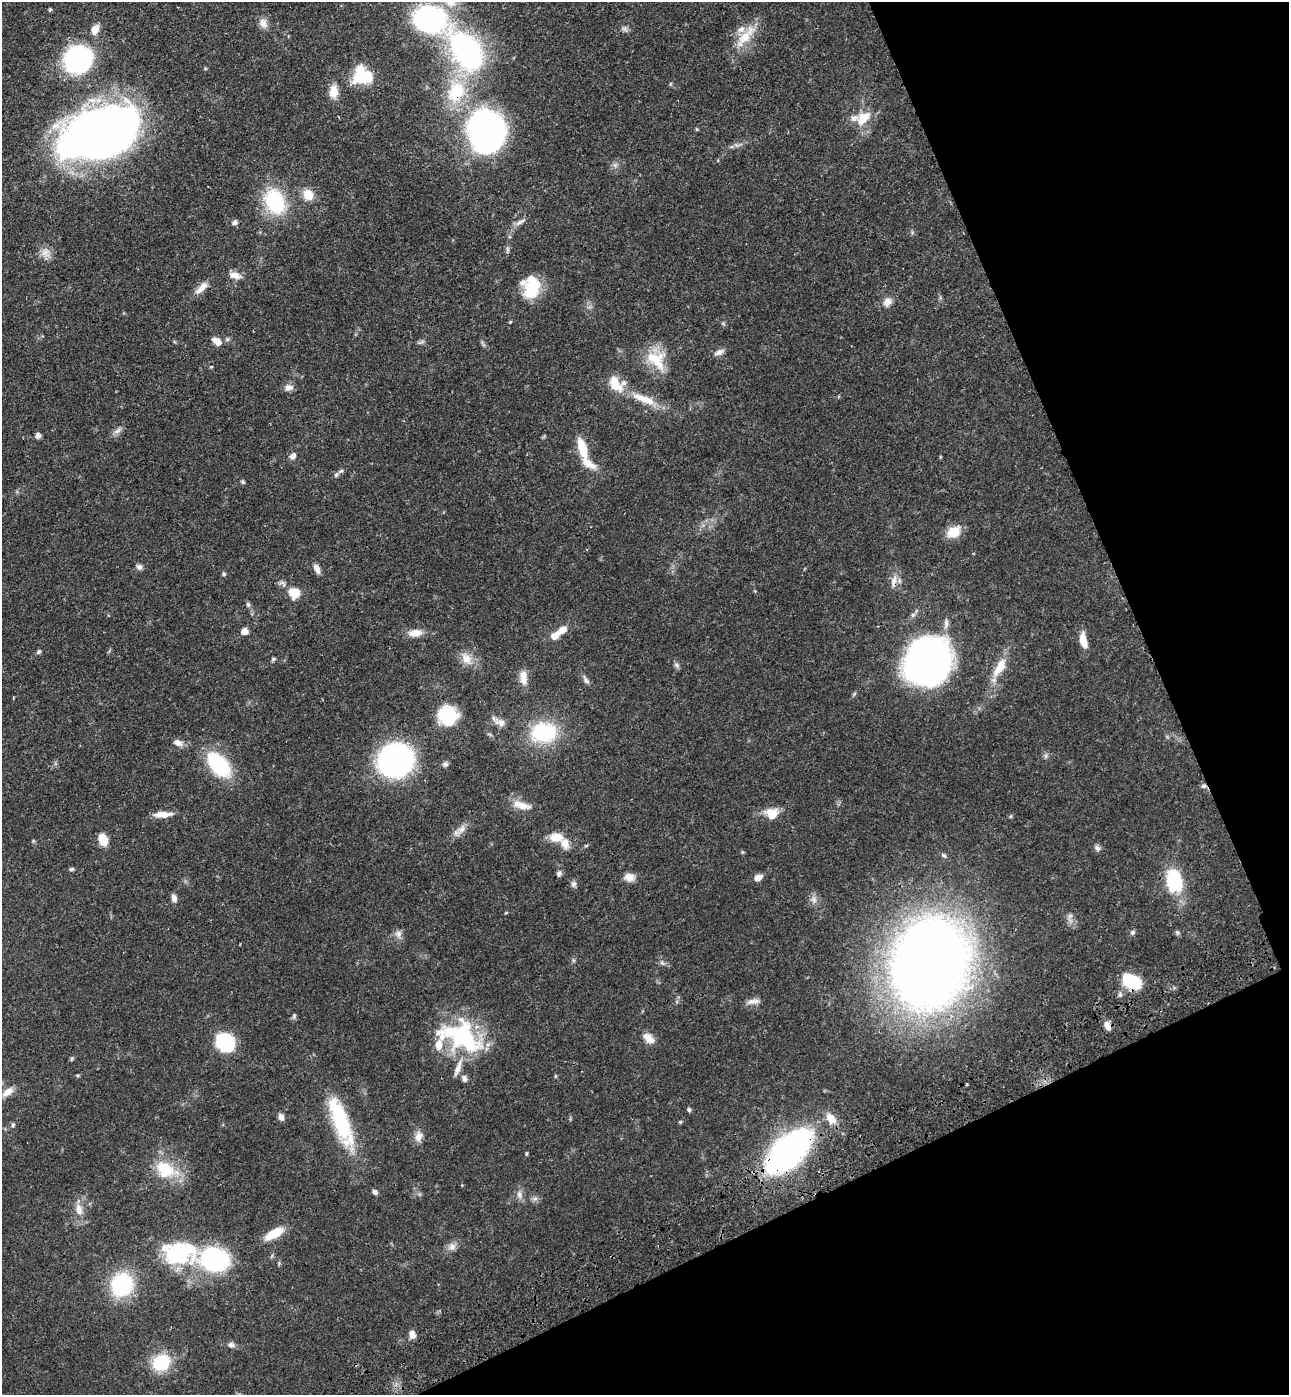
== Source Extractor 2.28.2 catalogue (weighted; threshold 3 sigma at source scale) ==
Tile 12 of 4 x 4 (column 4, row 3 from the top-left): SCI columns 4204-5490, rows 1505-2897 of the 5705 x 5793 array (HDU 1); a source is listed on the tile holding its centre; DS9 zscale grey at full resolution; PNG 1291 x 1397 px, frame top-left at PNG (2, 2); no overlay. Shown black and unused: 22% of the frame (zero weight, under 3 of 4 exposures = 6% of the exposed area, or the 3 px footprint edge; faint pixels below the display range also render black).
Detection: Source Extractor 2.28.2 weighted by HDU 2 'WHT'; one run over the whole footprint, this tile lists its part. Background 0.067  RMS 0.0035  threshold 0.0156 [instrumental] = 3 sigma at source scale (4.5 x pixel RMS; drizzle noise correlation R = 1.50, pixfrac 1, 0.05/0.05 arcsec/px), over >= 5 px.
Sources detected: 142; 6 inside a brighter object's white glare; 1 cosmic-ray / hot-pixel residue — not listed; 13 inside a brighter listed object's ellipse — not listed separately; the other 122 listed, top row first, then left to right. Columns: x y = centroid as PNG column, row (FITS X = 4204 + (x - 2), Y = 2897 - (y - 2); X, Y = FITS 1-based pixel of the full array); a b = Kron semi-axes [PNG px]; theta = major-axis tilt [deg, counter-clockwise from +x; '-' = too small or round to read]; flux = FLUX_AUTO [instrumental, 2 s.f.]
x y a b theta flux
50 10 5 4 - 0.44
430 19 26 20 -14 73
263 23 13 10 -81 2.3
625 29 9 4 -42 0.89
95 30 11 8 67 3.2
744 38 23 13 45 7.7
467 51 37 21 -56 84
78 59 21 19 39 63
364 77 24 15 9 12
334 91 13 9 84 4.7
456 92 31 23 68 19
863 118 21 13 48 6.8
696 129 5 3 - 0.34
482 131 31 17 -76 130
100 133 75 43 19 230
308 195 14 12 -54 4.6
275 201 33 23 -69 21
520 222 17 5 30 1.6
235 223 8 5 9 0.98
45 252 13 12 - 2.8
235 275 16 8 -14 2.6
201 288 20 7 43 3
532 289 20 18 89 14
887 302 12 10 62 2.3
217 342 12 7 -40 3.1
719 352 13 7 26 1.8
656 360 32 19 -47 11
211 367 5 3 - 0.3
624 383 9 7 19 1.2
289 387 11 8 6 1.9
644 399 39 10 -22 8.1
117 431 12 6 32 1.5
38 435 6 6 - 1.3
582 448 25 9 -73 8.2
293 456 8 7 - 1.7
341 471 9 4 28 0.78
243 482 6 5 - 0.51
953 532 16 12 31 6
139 567 8 6 -39 1.1
317 568 12 6 -64 2.1
224 574 5 5 - 0.5
894 581 18 6 77 2.4
294 593 8 7 - 8.9
248 605 7 5 -74 0.78
946 623 15 6 85 1.7
562 630 14 8 33 3.5
244 631 8 7 - 2
415 633 17 9 5 3.7
1083 641 17 8 -77 4.4
39 652 7 4 41 0.64
273 659 6 5 - 0.53
466 659 17 12 -61 4
926 662 32 30 36 230
676 665 8 5 -28 0.84
1000 667 24 10 58 6.9
523 676 15 11 -89 3
586 680 15 4 -65 1.1
13 698 4 3 - 0.29
447 715 20 19 - 15
500 723 15 9 -20 2.6
544 732 33 25 6 23
178 743 11 7 -23 2.2
1046 756 7 4 90 0.7
396 760 24 22 33 120
445 764 8 6 -10 0.91
219 765 25 14 -49 31
1203 786 7 5 15 0.82
522 805 27 9 -16 4.4
163 814 22 7 3 3.8
772 814 12 11 - 6.4
1011 816 5 3 - 0.38
461 829 18 8 40 2.6
556 837 14 10 2 5.3
102 839 10 7 -71 6.6
1097 848 9 7 -49 1.1
944 855 9 5 -44 0.79
72 869 6 4 16 0.59
559 874 8 6 64 1
629 877 11 9 -4 3
758 878 8 6 28 2.9
573 884 8 7 - 1
1174 884 19 18 - 15
174 898 9 6 -80 1.6
814 900 10 8 -65 1.8
506 913 5 3 - 0.32
1132 932 7 5 41 0.71
1177 932 6 4 -71 0.57
398 934 10 9 - 1.7
662 963 7 4 -44 0.72
929 964 71 57 74 470
1132 981 18 11 -29 18
753 1001 19 6 9 2
294 1016 8 5 90 0.67
1107 1026 13 7 -62 2.2
649 1038 17 9 -40 3.4
464 1039 49 35 -51 37
225 1042 14 11 -46 32
555 1076 5 3 - 0.37
8 1092 16 8 36 2.9
689 1110 5 5 - 0.66
281 1117 9 6 -62 1.4
831 1119 15 10 -49 4
340 1120 51 18 -71 29
680 1122 4 4 - 0.41
13 1125 6 5 - 0.57
418 1137 14 10 75 2.5
788 1151 30 14 44 260
526 1154 4 4 - 0.39
166 1168 32 18 -27 13
462 1185 3 3 - 0.25
375 1192 6 5 - 1
519 1195 11 8 -78 1.8
535 1199 7 4 1 0.86
79 1209 18 9 -76 3.2
274 1233 21 9 29 7.7
452 1247 11 9 66 2
179 1252 39 24 4 33
215 1259 18 15 -9 65
122 1285 21 20 - 28
412 1334 9 6 -75 2.2
231 1345 8 7 - 1.3
161 1362 20 16 26 15
Overlapping masked pixels (flux is a lower limit): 7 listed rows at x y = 456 92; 100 133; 894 581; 1203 786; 929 964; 1132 981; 788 1151
Isophote crosses this tile's border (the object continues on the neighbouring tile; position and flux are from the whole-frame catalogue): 1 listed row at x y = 100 133